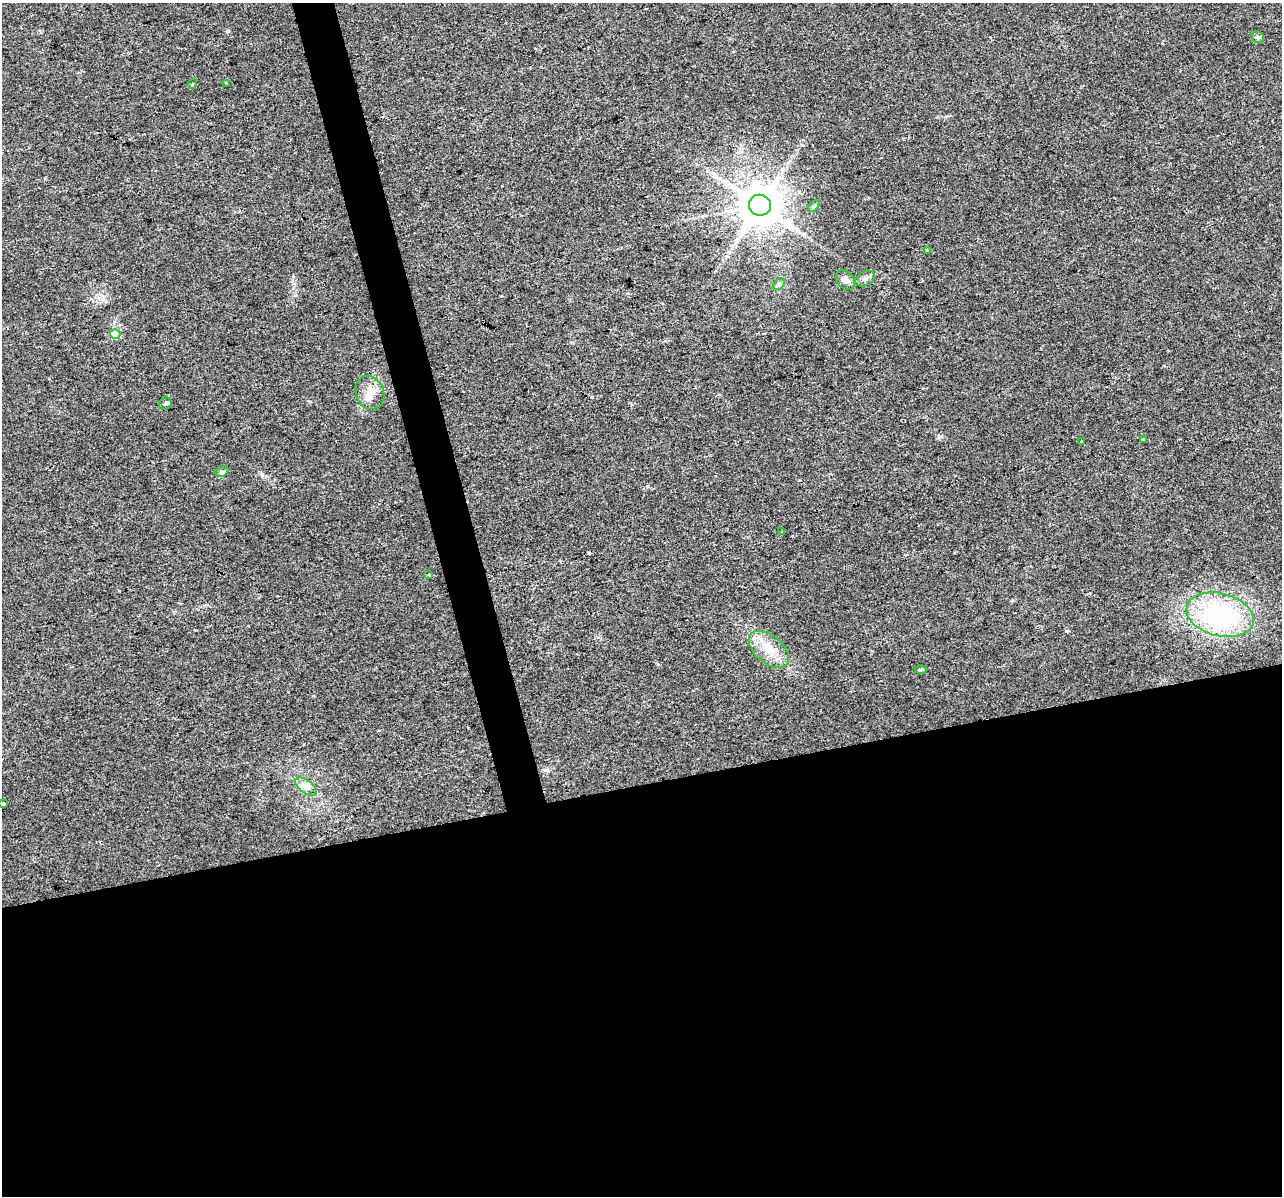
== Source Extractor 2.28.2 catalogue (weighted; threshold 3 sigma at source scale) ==
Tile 15 of 4 x 4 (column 3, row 4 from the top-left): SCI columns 2559-3838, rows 92-1285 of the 5117 x 4912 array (HDU 1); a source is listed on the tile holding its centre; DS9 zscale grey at full resolution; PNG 1284 x 1198 px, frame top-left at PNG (2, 3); each listed source drawn as its Kron ellipse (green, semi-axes under 4 px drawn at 4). Shown black and unused: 37% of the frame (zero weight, under 2 of 3 exposures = <1% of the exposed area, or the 3 px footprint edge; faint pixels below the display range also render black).
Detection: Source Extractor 2.28.2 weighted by HDU 2 'WHT'; one run over the whole footprint, this tile lists its part. Background 0.0308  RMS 0.0062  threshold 0.028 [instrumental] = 3 sigma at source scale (4.5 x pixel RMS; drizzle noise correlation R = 1.50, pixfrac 1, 0.0396/0.0396 arcsec/px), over >= 5 px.
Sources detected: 23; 1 cosmic-ray / hot-pixel residue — neither listed nor drawn; the other 22 listed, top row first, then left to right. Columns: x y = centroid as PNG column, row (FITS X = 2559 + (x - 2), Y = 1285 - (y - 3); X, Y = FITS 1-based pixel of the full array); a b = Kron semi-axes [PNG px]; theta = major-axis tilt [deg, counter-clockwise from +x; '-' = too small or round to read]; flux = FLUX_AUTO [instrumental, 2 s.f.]
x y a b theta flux
1258 37 6 5 - 1.2
226 83 2 2 - 0.39
193 84 5 3 - 0.65
760 205 11 10 - 2300
814 206 7 4 45 1
928 250 3 3 - 3.7
865 279 10 7 25 2.4
845 280 11 8 -47 3.1
779 284 7 5 45 1.3
115 334 5 5 - 22
370 393 17 14 -66 8.2
165 404 6 5 - 1.2
1143 440 3 3 - 1.2
1082 442 3 3 - 2.6
222 472 7 5 29 1.1
782 532 4 3 - 0.54
429 575 3 3 - 2.6
1220 615 34 21 -15 86
769 649 24 14 -40 13
921 669 6 4 2 0.79
306 787 12 6 -37 3.5
3 804 4 3 - 1.7
Isophote crosses this tile's border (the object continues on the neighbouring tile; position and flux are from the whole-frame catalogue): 1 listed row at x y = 3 804
Unlisted compact peaks at least as high as the median listed source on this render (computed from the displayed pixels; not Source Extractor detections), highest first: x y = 228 31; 589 553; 658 664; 802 145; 1067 631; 547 770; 648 486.